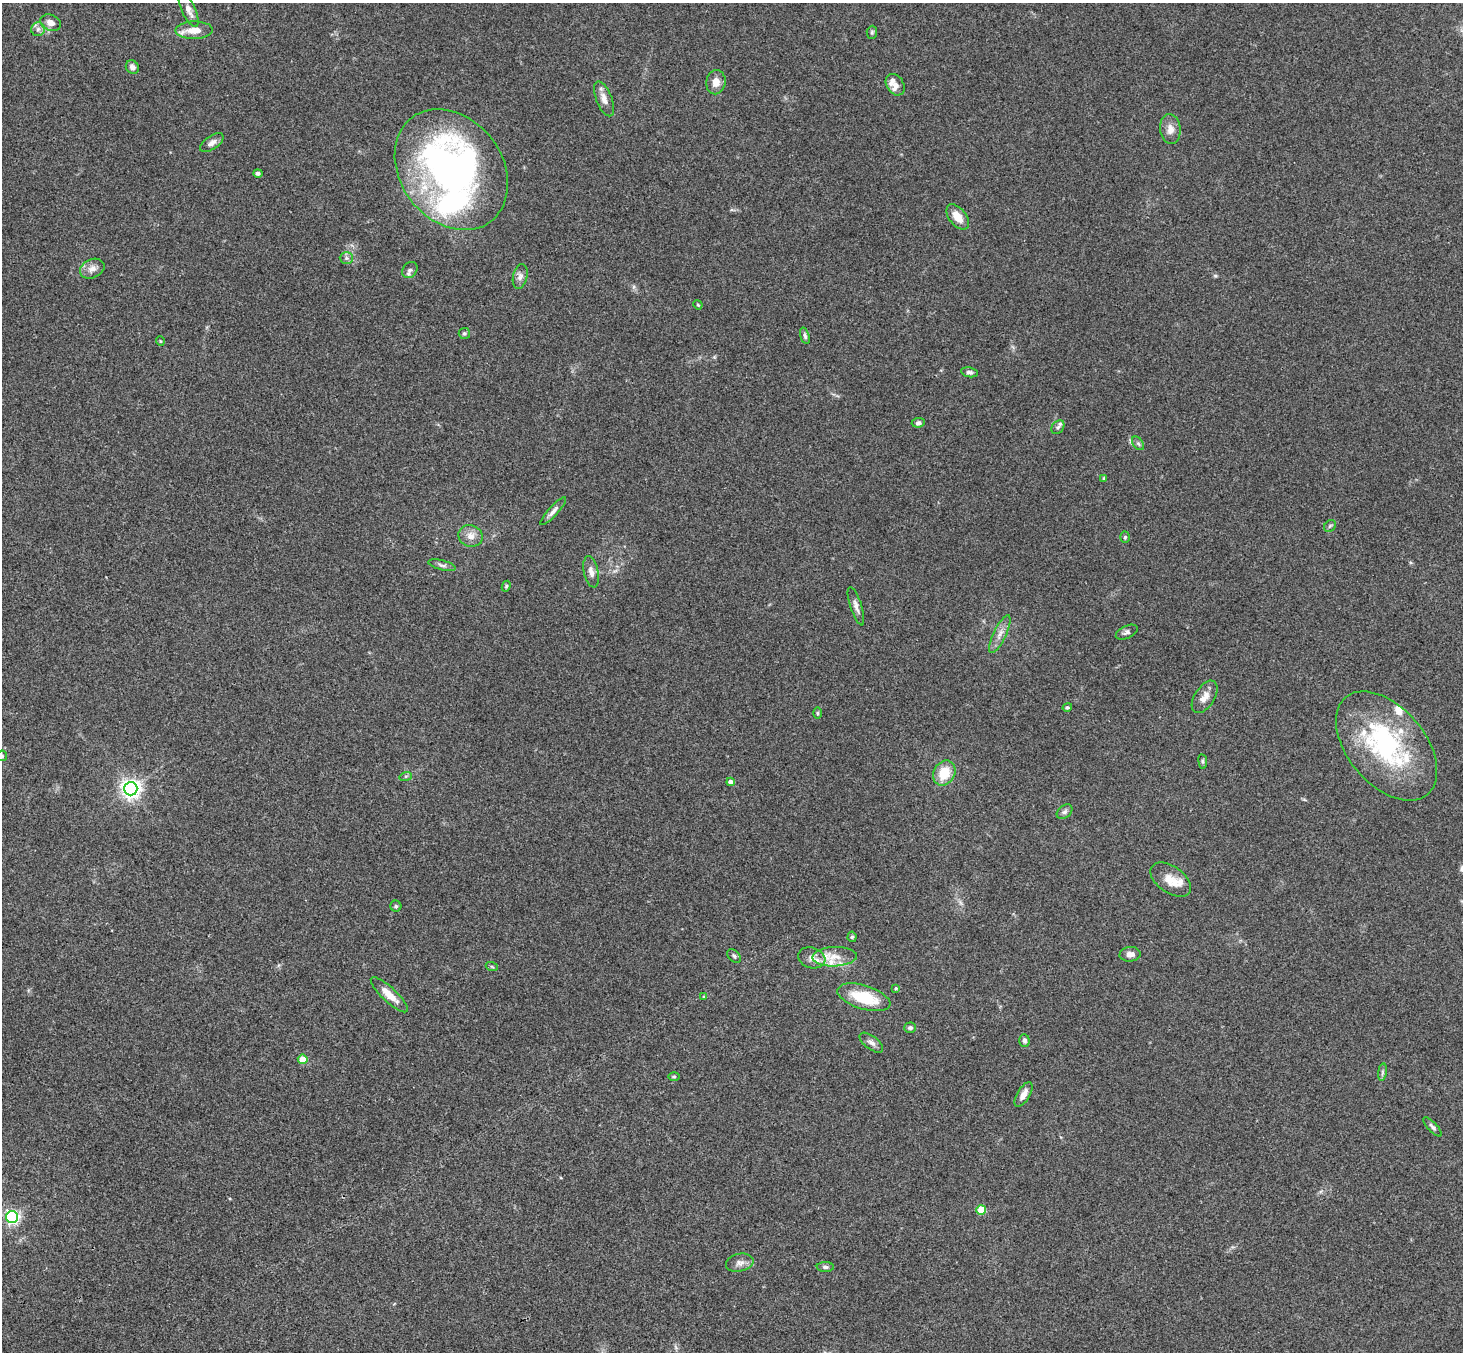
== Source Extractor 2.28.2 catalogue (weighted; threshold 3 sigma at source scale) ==
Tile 7 of 4 x 4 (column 3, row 2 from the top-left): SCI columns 2975-4435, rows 3033-4382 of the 5945 x 5927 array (HDU 1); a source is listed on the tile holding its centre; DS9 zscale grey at full resolution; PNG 1465 x 1354 px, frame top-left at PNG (2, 3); each listed source drawn as its Kron ellipse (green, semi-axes under 4 px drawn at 4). Shown black and unused: <1% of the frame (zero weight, under 3 of 4 exposures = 6% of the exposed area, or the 3 px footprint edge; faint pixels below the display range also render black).
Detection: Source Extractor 2.28.2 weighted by HDU 2 'WHT'; one run over the whole footprint, this tile lists its part. Background 0.199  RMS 0.0081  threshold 0.0365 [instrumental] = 3 sigma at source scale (4.5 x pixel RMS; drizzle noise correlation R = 1.50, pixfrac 1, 0.05/0.05 arcsec/px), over >= 5 px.
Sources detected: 82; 1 inside a brighter object's white glare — neither listed nor drawn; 9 inside a brighter listed object's ellipse — not listed separately; the other 72 listed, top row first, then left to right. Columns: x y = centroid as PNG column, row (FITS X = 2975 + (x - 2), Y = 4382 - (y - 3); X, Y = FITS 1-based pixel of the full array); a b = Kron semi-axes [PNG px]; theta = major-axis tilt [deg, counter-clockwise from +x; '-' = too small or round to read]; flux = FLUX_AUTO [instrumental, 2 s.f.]
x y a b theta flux
188 10 18 6 -65 5.3
51 23 11 8 -21 5.4
38 29 7 7 - 2.9
194 30 19 8 1 11
872 32 6 5 - 1.3
132 67 7 6 - 2.7
716 82 12 9 79 6.8
895 85 11 8 -58 4.8
604 99 18 8 -69 6.7
1170 129 15 10 -83 6.8
212 143 13 6 35 4.3
451 170 65 51 -53 350
258 173 4 4 - 2
958 217 14 8 -52 11
346 258 7 6 - 2.1
92 269 13 9 24 5.6
410 270 9 7 52 2.7
520 277 13 7 78 3.9
698 305 5 3 - 0.85
464 333 6 5 - 1.5
805 336 8 4 -74 1.9
160 341 5 3 - 0.67
969 372 8 5 -10 2.1
918 423 6 5 - 2
1058 427 8 5 52 1.8
1138 443 7 5 -53 1.7
1104 478 4 4 - 0.78
553 511 18 4 48 3.8
1330 526 6 5 - 1.4
471 536 12 10 -22 6.9
1125 537 5 4 - 1.2
442 565 14 5 -14 2.7
591 572 16 7 -78 5
506 586 5 4 - 1
856 606 20 5 -72 4.3
1127 632 12 6 25 2.5
1000 634 21 6 64 6.6
1205 697 18 10 57 7.2
1067 707 5 4 - 1.1
818 713 6 4 -90 1.1
1387 746 63 38 -50 120
2 756 5 5 - 1.1
1203 761 7 4 -82 1.2
944 773 13 10 58 19
406 776 6 4 17 1.3
731 782 4 4 - 4.6
131 789 7 6 - 450
1065 812 9 6 40 2.2
1171 880 23 13 -35 12
396 906 5 5 - 1.4
852 937 5 4 - 1.4
1130 954 10 7 5 4.1
734 956 8 5 -46 1.8
835 957 22 9 2 13
812 958 14 10 -18 6.3
492 967 6 4 -20 0.97
896 988 4 3 - 1.1
389 995 24 7 -43 11
704 997 4 4 - 0.92
864 997 27 11 -17 36
910 1028 6 5 - 1.7
1024 1040 6 5 - 2.2
871 1043 14 6 -37 3.9
303 1059 5 5 - 17
1382 1072 9 4 82 1.6
674 1077 6 4 0 1
1023 1094 14 6 59 6.5
1432 1127 12 4 -47 2.2
981 1210 5 4 - 29
12 1217 6 6 - 190
740 1263 14 9 13 4.9
825 1267 8 5 -1 2.1
Isophote crosses this tile's border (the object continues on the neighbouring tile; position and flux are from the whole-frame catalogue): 1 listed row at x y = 2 756